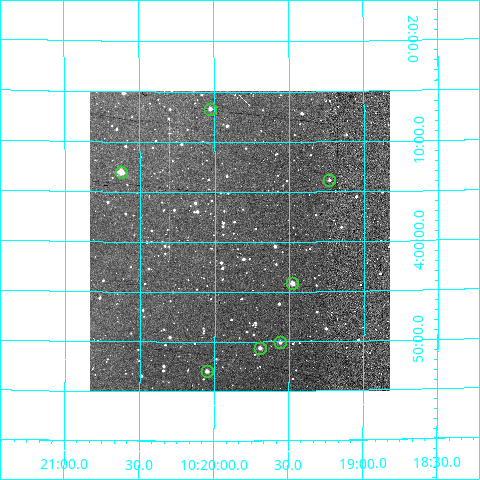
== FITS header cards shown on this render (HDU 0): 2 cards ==
NAXIS1  =                  300
NAXIS2  =                  300

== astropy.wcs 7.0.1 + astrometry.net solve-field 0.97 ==
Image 300 x 300 px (HDU 0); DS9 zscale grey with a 90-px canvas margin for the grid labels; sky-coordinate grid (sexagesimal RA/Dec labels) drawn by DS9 from the SOLVED WCS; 7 Tycho-2 reference stars matched to detected sources circled (green)
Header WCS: RA---TAN/DEC--TAN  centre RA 10:19:50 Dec +04:00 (154.96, +4.00 deg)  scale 6 arcsec/px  FOV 30.0' x 30.0'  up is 0 deg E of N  parity normal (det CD < 0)
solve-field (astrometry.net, Tycho-2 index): VERIFIED the header's WCS against the Tycho-2 star catalogue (verified at 2 index scales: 7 matches each, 0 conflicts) and refined it, rather than solving blind
Solved WCS: RA---TAN-SIP/DEC--TAN-SIP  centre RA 10:19:50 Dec +04:00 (154.96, +4.00 deg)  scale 6.01 arcsec/px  FOV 30.1' x 30.0'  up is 0 deg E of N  parity normal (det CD < 0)
The solver's refit moves the header's centre by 3.8 arcsec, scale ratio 1.002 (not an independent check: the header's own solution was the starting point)
Tycho-2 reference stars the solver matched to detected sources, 7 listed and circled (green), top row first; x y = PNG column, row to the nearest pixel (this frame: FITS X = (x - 90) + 1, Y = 300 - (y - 93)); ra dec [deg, ICRS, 3 dp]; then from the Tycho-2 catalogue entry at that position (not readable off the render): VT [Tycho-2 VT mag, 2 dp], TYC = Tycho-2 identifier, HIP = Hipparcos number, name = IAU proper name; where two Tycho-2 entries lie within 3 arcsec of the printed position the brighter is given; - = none
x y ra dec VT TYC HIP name
210 111 155.007 +4.222 11.74 249-196-1 - -
121 174 155.157 +4.116 10.31 249-1336-1 - -
329 182 154.808 +4.103 11.47 248-860-1 - -
292 285 154.870 +3.931 10.77 248-1342-1 - -
280 344 154.891 +3.833 11.73 248-1716-1 - -
260 350 154.924 +3.823 11.08 248-1750-1 - -
207 373 155.013 +3.784 11.73 249-247-1 - -